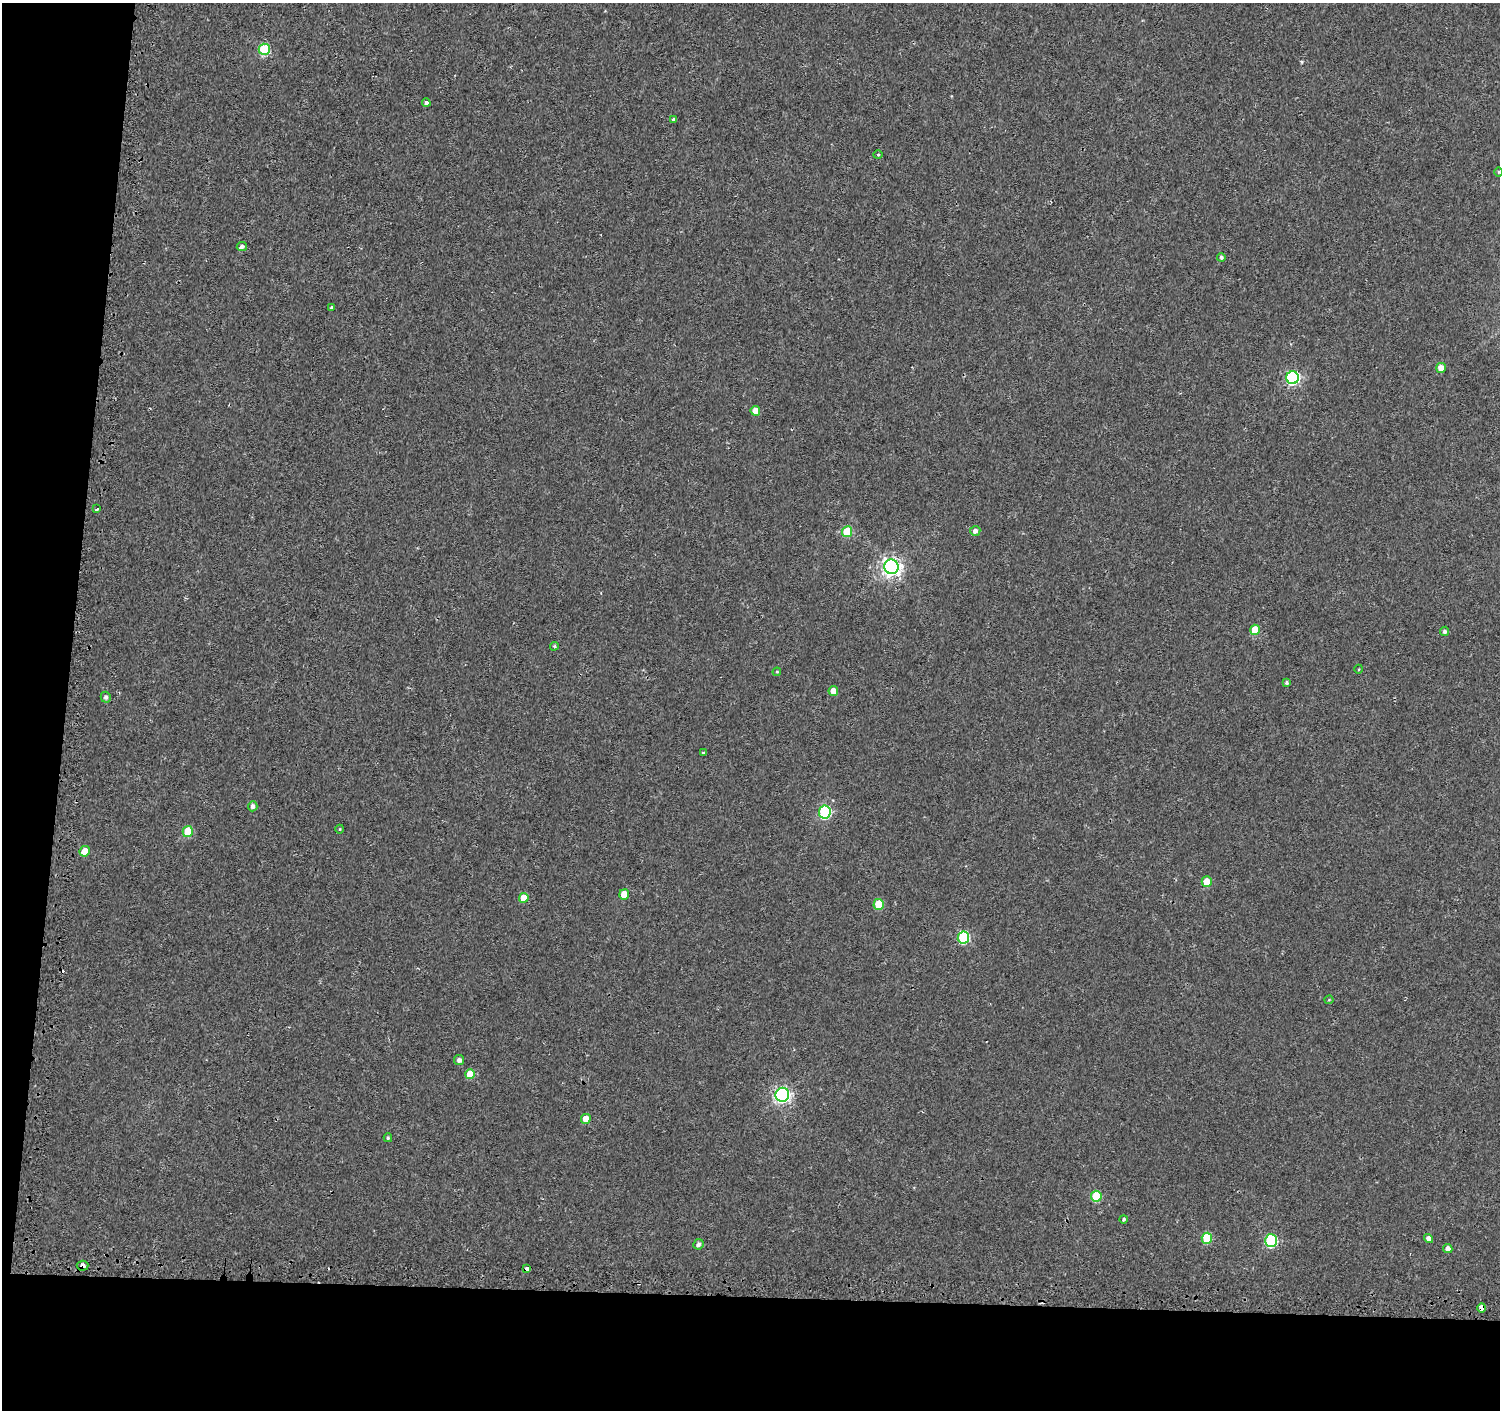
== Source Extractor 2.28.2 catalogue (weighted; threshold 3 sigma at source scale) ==
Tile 7 of 3 x 3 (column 1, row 3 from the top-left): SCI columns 24-1521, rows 256-1663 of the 4549 x 4788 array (HDU 1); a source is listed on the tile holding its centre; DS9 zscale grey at full resolution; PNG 1502 x 1412 px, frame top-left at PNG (2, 3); each listed source drawn as its Kron ellipse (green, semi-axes under 4 px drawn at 4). Shown black and unused: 12% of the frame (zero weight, under 2 of 3 exposures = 3% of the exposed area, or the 3 px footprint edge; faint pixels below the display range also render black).
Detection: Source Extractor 2.28.2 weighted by HDU 2 'WHT'; one run over the whole footprint, this tile lists its part. Background 0.0015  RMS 0.0032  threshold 0.0144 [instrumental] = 3 sigma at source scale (4.5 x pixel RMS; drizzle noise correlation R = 1.50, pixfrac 1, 0.0396/0.0396 arcsec/px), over >= 5 px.
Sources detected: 53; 3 cosmic-ray / hot-pixel residue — neither listed nor drawn; the other 50 listed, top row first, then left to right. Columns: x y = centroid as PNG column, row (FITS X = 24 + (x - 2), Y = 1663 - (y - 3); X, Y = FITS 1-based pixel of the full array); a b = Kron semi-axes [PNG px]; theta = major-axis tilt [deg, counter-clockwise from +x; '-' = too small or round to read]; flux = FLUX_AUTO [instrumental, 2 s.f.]
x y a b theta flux
264 49 5 5 - 23
426 103 4 4 - 3.8
674 119 3 3 - 0.94
878 155 4 4 - 0.36
1498 172 5 3 - 0.26
242 246 5 4 - 0.98
1221 257 4 3 - 0.66
332 307 3 3 - 0.82
1441 368 5 5 - 3.1
1293 378 6 6 - 60
755 411 5 5 - 3.8
97 509 4 3 - 9.8
975 531 5 5 - 1.4
847 532 5 5 - 13
891 567 7 7 - 150
1255 630 5 5 - 5.6
1445 631 4 4 - 0.82
554 646 4 3 - 0.39
1359 669 4 3 - 0.26
777 672 4 4 - 0.39
1287 683 4 4 - 0.62
833 691 5 4 - 2.7
106 697 5 5 - 0.86
703 753 3 3 - 0.77
253 806 5 4 - 1.1
825 812 6 6 - 34
340 829 4 3 - 0.21
188 832 5 5 - 11
85 851 5 5 - 4.6
1207 882 5 5 - 5.6
624 894 5 5 - 5.2
524 898 5 5 - 5.3
879 904 5 5 - 10
963 937 6 5 - 30
1329 1000 4 4 - 0.46
459 1060 5 5 - 1.3
470 1074 5 5 - 5.9
782 1095 7 6 - 92
586 1119 5 5 - 4.3
388 1138 4 3 - 0.39
1096 1196 5 5 - 13
1124 1219 4 4 - 0.56
1207 1238 5 5 - 14
1428 1239 5 4 - 1.6
1271 1241 6 6 - 36
698 1244 5 5 - 1
1448 1249 5 4 - 1.5
82 1266 6 5 - 1.4
526 1269 4 4 - 3.8
1482 1308 5 4 - 11
Overlapping masked pixels (flux is a lower limit): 4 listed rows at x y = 426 103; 82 1266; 526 1269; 1482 1308